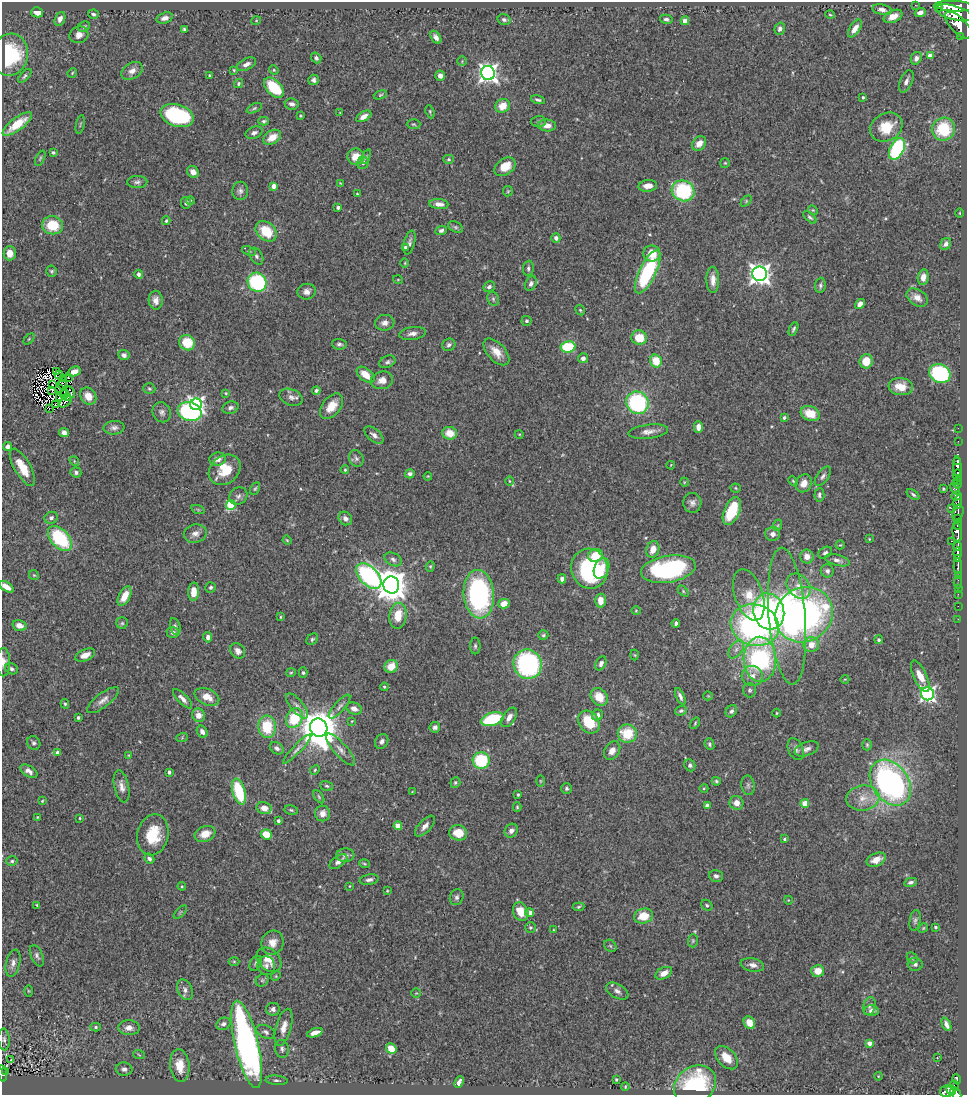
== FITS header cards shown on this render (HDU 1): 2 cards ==
NAXIS1  =                  965
NAXIS2  =                 1093

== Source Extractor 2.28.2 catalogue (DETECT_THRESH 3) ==
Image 965 x 1093 px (HDU 1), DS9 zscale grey, 1 PNG px = 1 image px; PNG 969 x 1097 px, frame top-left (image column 1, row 1093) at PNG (2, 2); each listed source drawn as its Kron ellipse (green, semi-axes under 4 px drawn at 4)
Background 0.749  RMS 0.027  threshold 0.0814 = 3 sigma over >= 5 px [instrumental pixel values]
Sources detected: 463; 4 with non-positive FLUX_AUTO (blend fragments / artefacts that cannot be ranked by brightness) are neither listed nor drawn; the other 459 listed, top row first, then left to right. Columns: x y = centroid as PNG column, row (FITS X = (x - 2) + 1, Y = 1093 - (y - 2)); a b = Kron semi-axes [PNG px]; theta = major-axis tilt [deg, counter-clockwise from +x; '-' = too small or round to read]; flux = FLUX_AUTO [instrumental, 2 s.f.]
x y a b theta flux
915 5 2 2 - 8.1
954 6 20 5 -3 4200
939 8 2 2 - 8000
882 10 10 5 -10 8.7
37 12 6 5 - 15
920 12 5 4 - 9.1
954 13 19 7 -15 4700
93 14 5 4 - 3.4
830 15 4 3 - 1.7
893 16 10 6 25 16
165 18 8 5 17 9.3
60 19 7 5 67 8.8
666 19 6 4 -13 4.8
504 20 6 5 - 4.6
256 21 5 3 - 1.5
685 21 4 4 - 19
958 25 17 7 -46 3700
84 26 6 5 - 3.3
184 29 4 3 - 2.7
780 29 6 5 - 6.4
855 29 10 5 56 11
79 35 9 8 - 12
436 37 7 4 -55 7.6
961 37 3 3 - 220
10 55 21 18 78 140
930 56 4 4 - 21
316 58 6 4 -53 4.5
916 58 6 5 - 7.7
462 61 5 4 - 2.1
246 64 10 5 25 8.1
234 70 4 4 - 1.9
274 70 5 4 - 2.1
132 71 11 7 29 12
72 73 5 3 - 1.9
488 73 7 7 - 920
209 75 3 3 - 1.8
25 76 8 4 48 4.3
440 76 5 5 - 11
314 80 5 5 - 6.5
906 81 12 6 66 8.1
239 84 5 4 - 3.6
274 88 12 7 -46 75
380 95 7 4 20 2.6
863 97 4 3 - 2.6
538 100 7 3 -13 3.6
292 104 7 5 -9 8
503 106 7 7 - 24
254 108 8 4 25 3.1
430 112 7 3 -71 2.4
340 113 4 3 - 1.4
177 115 17 10 -17 220
300 116 3 3 - 1.7
364 116 8 4 30 12
264 121 5 3 - 3.3
538 121 7 5 2 3.6
17 124 18 6 37 51
80 124 9 3 79 2.3
413 124 7 5 -2 2.7
547 125 9 6 -5 12
886 127 17 13 30 47
943 129 12 11 - 85
254 133 9 5 23 6.7
272 137 9 6 32 25
699 144 8 6 45 17
897 149 11 7 62 210
53 152 4 4 - 3.1
356 157 8 8 - 25
366 157 8 4 65 2.8
40 158 8 3 65 2.3
449 159 5 4 - 2.8
363 163 6 5 - 5.7
725 163 5 5 - 2.1
505 167 11 8 37 32
193 172 6 5 - 11
137 182 10 6 1 5.9
340 183 4 3 - 1.3
273 186 4 4 - 17
648 186 9 6 5 16
240 191 9 7 90 6.6
508 191 5 5 - 2.3
683 191 12 10 -24 150
357 194 3 2 - 1.7
190 201 4 3 - 1.7
746 201 6 4 47 2.4
186 203 6 5 - 4.1
439 204 9 5 -5 11
338 208 3 3 - 5.4
813 210 5 4 - 2.2
960 213 5 3 - 1.6
810 217 8 4 -43 3.5
166 221 4 3 - 3
53 225 11 9 -8 51
455 227 8 5 -27 3.6
441 230 6 4 24 5.3
266 231 12 8 -42 54
556 238 5 4 - 5.3
409 243 12 5 76 6.3
946 244 6 5 - 7.7
405 247 4 4 - 3.7
249 251 7 4 -24 2.9
10 253 7 6 - 17
652 253 8 8 - 28
256 256 9 6 -59 4.8
405 263 5 3 - 1.7
528 268 8 5 86 4.4
52 271 6 5 - 3
648 272 24 8 64 170
139 274 4 4 - 5.5
760 274 7 7 - 1200
923 277 8 5 81 12
398 280 5 3 - 1.5
713 280 13 6 -89 16
257 282 10 9 - 180
531 284 7 5 64 6.7
820 285 8 5 85 4.2
489 287 6 5 - 5.5
307 292 9 7 17 10
917 298 11 8 -34 14
493 299 7 5 -69 4
156 300 9 7 -87 11
860 304 5 4 - 12
580 310 5 4 - 2.8
526 321 5 5 - 3.4
385 323 9 8 - 10
793 329 7 3 64 3.6
412 333 13 6 8 9.6
639 338 8 7 - 42
29 339 6 4 45 2.4
187 343 8 7 - 46
339 344 7 5 -3 4.8
449 345 7 6 - 5.4
568 347 7 5 8 90
496 352 16 9 -47 22
124 355 6 5 - 6.4
583 358 5 5 - 6.8
656 361 6 6 - 35
866 361 7 6 - 34
387 362 8 6 24 4.8
57 372 2 2 - 0.69
74 372 7 4 23 13
940 373 11 9 -24 180
59 375 4 2 - 0.058
366 375 10 6 -38 28
68 377 2 2 - 2.7
63 378 4 2 - 1.3
382 380 11 8 13 13
53 384 4 2 - 2.3
63 385 5 3 - 0.54
901 387 12 8 -6 29
59 388 2 2 - 1.4
149 389 6 5 - 2.9
52 390 3 2 - 3.4
316 390 4 3 - 3.8
70 392 6 3 -58 2.5
64 393 5 2 - 0.95
226 393 3 3 - 1.6
88 396 9 7 -52 22
67 397 3 2 - 1
291 397 12 8 -21 8.9
59 398 3 2 - 1.4
66 402 7 2 41 1.8
637 403 11 11 - 220
196 404 6 5 - 500
56 405 4 2 - 2
332 406 14 9 51 28
230 408 8 6 16 5.7
49 409 2 2 - 1.2
190 411 12 9 -16 380
162 412 10 9 - 7.5
810 414 10 7 -22 38
784 418 4 3 - 3.9
698 427 6 4 -89 11
114 428 10 6 4 7.2
958 428 2 2 - 10
648 432 20 7 7 13
64 433 5 4 - 9
450 433 7 6 - 28
519 434 4 3 - 1.5
374 435 11 6 -41 8.5
958 441 2 2 - 23
8 446 4 4 - 7.7
356 458 8 7 - 5.8
218 459 8 6 7 11
74 461 5 4 - 2.3
957 461 4 3 - 340
671 465 4 3 - 1.5
957 466 10 4 -89 970
22 467 21 8 -60 35
225 470 17 13 41 49
345 470 4 3 - 2.3
76 472 5 5 - 4.2
410 474 4 4 - 5.8
958 475 6 3 90 670
428 476 4 3 - 1.6
823 476 11 5 55 6.5
509 481 5 3 - 1.6
793 481 5 3 - 2
958 481 4 2 - 130
684 482 5 3 - 1.5
804 483 9 7 60 17
957 484 5 3 - 33
735 488 5 4 - 2.1
955 488 6 3 -62 380
255 489 7 4 61 2.8
943 489 3 3 - 1.9
913 494 7 4 -37 3.6
819 495 7 5 85 4.5
238 496 9 8 - 6.3
957 496 5 4 - 270
958 502 6 3 85 290
692 503 10 9 - 8.4
231 505 5 5 - 110
951 508 3 2 - 130
198 510 7 4 -20 2.6
732 511 15 7 66 84
958 512 8 5 75 480
51 518 7 6 - 6.7
345 518 7 6 - 8.7
958 519 3 3 - 160
958 524 5 3 - 270
778 525 6 4 71 2.6
957 532 9 4 -82 2000
195 534 11 9 13 11
773 534 7 6 - 8.7
60 538 15 9 -48 140
869 539 4 3 - 1.7
287 540 4 3 - 2
951 541 3 2 - 39
840 545 5 3 - 2
958 546 4 3 - 610
653 549 8 6 72 20
825 553 7 5 32 4.8
958 553 6 3 -89 770
596 555 7 6 - 41
807 556 7 6 - 14
958 558 4 3 - 360
393 559 9 6 -29 5.9
837 560 13 5 -14 7.7
430 566 5 4 - 2.3
958 566 7 3 88 290
602 568 11 7 67 22
590 569 20 18 -72 240
668 569 27 13 9 250
827 571 7 6 - 5.5
34 575 5 4 - 2.2
958 575 3 2 - 72
369 576 15 9 -45 350
562 579 4 4 - 8.3
958 582 6 2 90 25
391 585 8 8 - 3300
799 586 14 10 -49 19
6 587 8 4 -33 12
211 587 5 5 - 4.4
958 588 3 2 - 21
683 591 6 4 -46 2.5
194 592 9 5 87 22
479 594 24 15 -85 360
958 594 2 2 - 13
749 595 27 14 -71 43
125 596 10 5 62 25
600 600 7 5 -89 21
504 604 6 4 15 22
958 606 2 2 - 6.9
636 611 4 4 - 1.8
769 611 18 15 -74 360
804 615 29 27 34 640
398 616 13 8 81 34
787 616 68 18 -85 200
280 617 4 3 - 1.7
958 619 2 2 - 5.7
122 623 6 5 - 3
676 623 4 4 - 4.4
19 625 7 5 -18 12
755 625 24 20 -17 400
175 626 9 5 -77 4.1
173 633 6 5 - 8.2
543 635 5 5 - 3.1
208 637 5 4 - 6.8
312 639 6 5 - 3.4
879 640 4 4 - 3.7
811 645 8 7 - 21
475 646 8 5 -90 3.9
736 649 10 6 53 7.9
238 651 8 6 -51 10
85 655 10 6 22 16
635 655 5 3 - 1.8
760 659 22 16 -89 290
3 662 14 7 -89 11
601 663 7 5 64 6.1
528 664 15 14 - 270
391 666 7 6 - 25
12 669 7 5 -27 4.4
291 673 5 4 - 2.1
303 673 5 4 - 2.9
752 676 10 10 - 14
920 676 17 6 -65 24
845 679 4 3 - 1.4
384 687 4 3 - 2.1
750 690 7 6 - 4
928 694 6 6 - 520
680 696 9 4 -65 6.3
708 696 4 4 - 1.8
207 697 13 8 -24 23
599 697 10 8 -52 33
182 699 13 5 -46 9.2
103 700 19 7 37 12
65 704 5 4 - 2.7
297 706 15 6 -50 10
339 707 15 5 48 7.4
354 709 8 5 -22 11
681 711 6 4 19 3.5
731 711 7 5 53 5
776 713 4 3 - 1.5
198 715 7 6 - 17
597 715 5 5 - 7.1
78 717 3 3 - 3
509 717 11 6 56 12
294 718 10 8 64 75
492 719 12 6 16 120
352 721 3 2 - 1.3
589 722 12 9 -53 63
695 723 6 3 55 2.2
267 727 11 9 -87 69
435 727 5 5 - 5.8
319 728 9 8 - 5900
202 732 6 5 - 7.8
627 734 9 9 - 61
182 738 6 4 20 2.2
382 741 8 6 61 6
34 743 7 6 - 4.6
709 744 6 4 -68 3.6
867 745 5 4 - 2.9
277 748 7 5 -34 6.8
297 749 20 4 46 7.9
796 749 11 7 -66 8.2
807 749 12 6 20 8.9
340 750 20 6 -49 13
612 751 10 7 57 14
57 752 4 4 - 7.6
129 755 4 4 - 1.6
481 760 8 8 - 110
690 765 6 5 - 4.7
315 770 5 4 - 2.3
29 771 9 5 -33 9.3
169 772 4 3 - 3.8
540 781 6 4 -90 1.8
716 781 5 4 - 3
455 783 5 4 - 2.7
890 783 25 18 -54 570
748 785 10 6 -80 5.1
122 786 16 7 -78 13
327 786 6 5 - 3.3
566 788 5 5 - 3.6
704 788 4 4 - 2
239 792 13 6 -73 100
412 792 3 2 - 1.2
518 795 3 3 - 2.7
319 797 7 3 -55 2.3
863 798 17 12 7 28
42 801 3 3 - 1.7
736 803 7 7 - 12
805 803 4 4 - 33
707 806 4 4 - 11
517 807 5 4 - 2.3
264 808 7 6 - 16
291 810 7 4 -11 3.2
323 813 8 7 - 14
37 817 3 3 - 1.6
80 818 4 2 - 1.7
278 821 4 3 - 5.2
398 826 4 4 - 33
425 826 13 6 47 11
511 831 7 6 - 7.8
458 833 9 7 -14 31
205 834 11 7 21 24
266 834 5 5 - 47
153 835 21 15 77 63
784 839 4 3 - 2.4
345 855 9 7 4 6.5
149 859 5 4 - 5.3
876 860 10 6 24 19
12 861 6 4 15 3.6
338 862 10 5 36 9.8
364 864 5 3 - 2.2
716 876 7 6 - 5.4
369 880 9 5 11 6.4
911 882 6 4 12 4.5
182 886 4 4 - 1.9
349 886 3 2 - 1.4
387 891 4 3 - 1.7
457 897 8 6 68 5.6
788 900 4 3 - 1.3
37 905 3 3 - 2
707 905 6 5 - 3.5
579 907 6 4 6 2.8
180 912 8 3 45 2.4
521 912 10 7 -64 31
530 913 4 4 - 16
643 916 10 7 13 37
915 920 10 5 80 4.8
530 927 5 5 - 3
935 927 3 3 - 3.4
923 928 5 4 - 1.9
554 930 4 2 - 1.3
693 941 6 5 - 2.7
273 943 12 11 - 19
610 946 7 5 -45 3.4
37 956 11 6 -65 5.7
912 958 6 5 - 2.7
269 960 14 10 -42 23
234 962 5 3 - 1.9
13 963 14 7 76 10
256 963 8 5 61 4.4
915 964 7 6 - 5.4
752 965 12 6 -11 9.7
266 966 9 8 - 7.5
818 971 6 6 - 25
664 973 9 5 27 15
276 976 5 4 - 2
262 980 7 5 44 3.3
185 990 11 7 -66 7.6
28 991 6 4 -89 2.1
617 991 12 7 -28 9.2
416 993 5 4 - 2
869 1006 9 6 73 5.8
273 1009 7 6 - 7.9
871 1011 7 5 3 8.2
749 1023 7 5 -56 23
223 1024 7 6 - 6
946 1024 7 3 -65 7.1
96 1027 5 4 - 3.3
284 1027 19 7 74 20
129 1028 10 7 -2 12
266 1032 10 6 -25 6
315 1033 8 4 18 13
4 1039 11 5 -85 5.3
869 1043 4 4 - 14
247 1044 45 12 -77 770
282 1049 9 7 -77 5.7
391 1049 6 4 -48 33
139 1055 6 3 -20 2
937 1057 3 2 - 3.5
726 1058 14 8 -47 29
11 1060 3 3 - 3.3
180 1066 16 9 -83 31
124 1069 8 6 -9 6
5 1072 3 2 - 22
3 1073 8 3 -83 110
878 1076 4 3 - 1.3
616 1079 3 3 - 2.1
957 1079 5 3 - 110
277 1080 11 4 -5 5.1
459 1082 6 3 64 6.8
695 1085 22 18 34 200
625 1086 4 2 - 1.6
954 1086 5 3 - 50
951 1090 6 3 -58 370
947 1091 7 6 - 580
956 1093 7 4 -56 370
At the frame edge (FLAGS 8, measured only in part): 4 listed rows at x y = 6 587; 3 662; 3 1073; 956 1093
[4 non-positive-flux detections neither listed nor drawn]